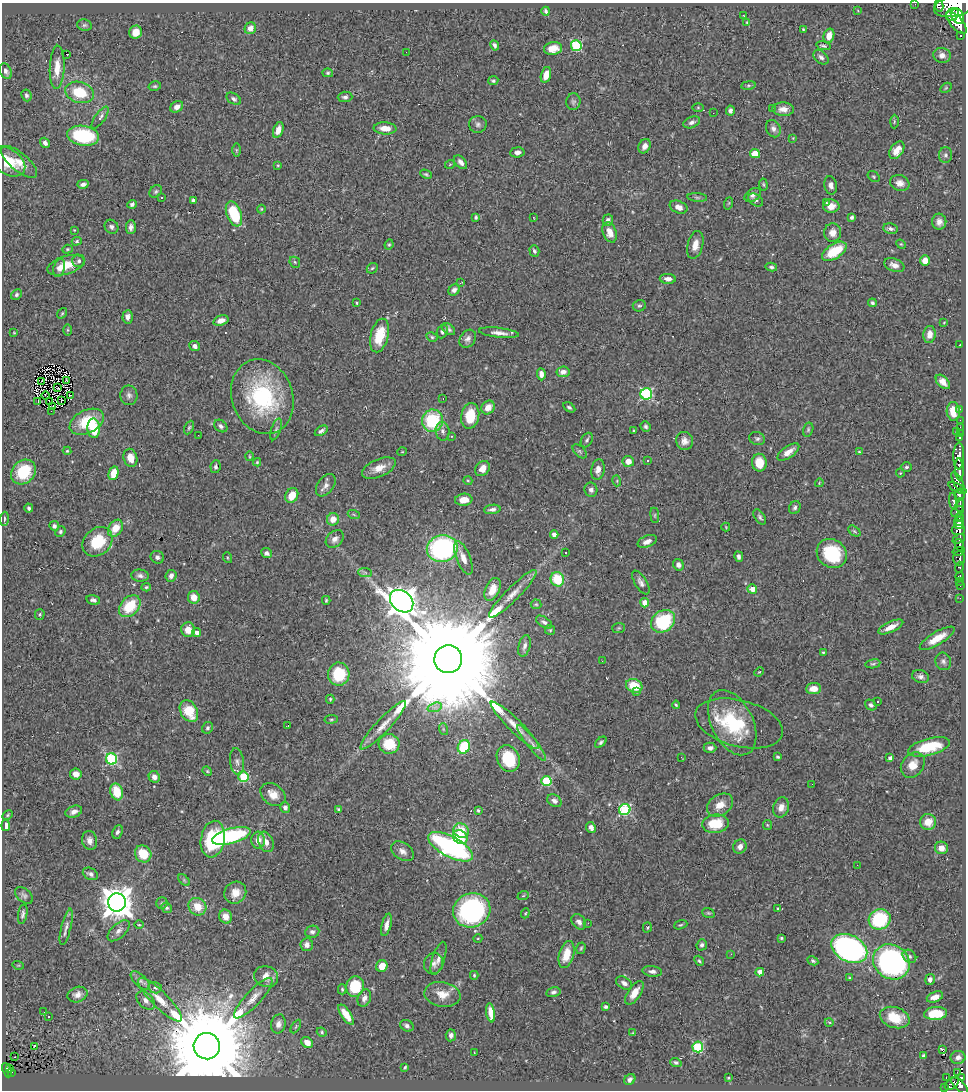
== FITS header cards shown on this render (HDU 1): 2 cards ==
NAXIS1  =                  964
NAXIS2  =                 1088

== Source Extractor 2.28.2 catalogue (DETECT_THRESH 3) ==
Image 964 x 1088 px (HDU 1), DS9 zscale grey, 1 PNG px = 1 image px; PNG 968 x 1092 px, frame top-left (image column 1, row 1088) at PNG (2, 3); each listed source drawn as its Kron ellipse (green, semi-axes under 4 px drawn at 4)
Background 0.501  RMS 0.024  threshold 0.0713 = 3 sigma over >= 5 px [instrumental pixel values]
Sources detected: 446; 2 with non-positive FLUX_AUTO (blend fragments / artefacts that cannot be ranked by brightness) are neither listed nor drawn; the other 444 listed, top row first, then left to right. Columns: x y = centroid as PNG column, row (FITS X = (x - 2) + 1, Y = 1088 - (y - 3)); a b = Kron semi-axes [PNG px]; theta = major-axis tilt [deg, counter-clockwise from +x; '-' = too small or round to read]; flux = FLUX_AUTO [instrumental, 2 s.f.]
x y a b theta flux
915 4 2 2 - 6.2
939 6 6 3 -79 200
954 6 20 10 11 2500
858 10 4 4 - 1.5
546 11 4 3 - 3.5
953 15 7 5 41 690
744 16 4 2 - 1.1
958 16 8 6 -63 830
747 22 4 2 - 1.2
956 22 14 6 -50 1300
84 25 7 5 -12 2.9
250 28 6 5 - 9.3
803 29 2 2 - 1.3
136 32 7 6 - 15
960 35 3 3 - 96
829 36 7 5 74 15
495 45 5 3 - 4.3
576 46 5 5 - 120
823 46 7 3 -11 2.7
553 49 9 6 7 18
406 52 2 2 - 1.2
66 54 3 2 - 18
942 55 9 7 -14 9.2
821 57 8 6 -43 5.2
57 67 21 7 88 21
6 71 8 5 -62 5.7
328 73 5 4 - 2.4
546 75 8 5 75 17
493 81 5 4 - 3
748 85 7 4 8 2.5
155 86 6 4 13 2.7
946 88 6 4 31 2
79 92 14 10 -18 54
26 95 6 5 - 3.5
345 97 7 5 2 4.3
234 99 8 5 -34 4.5
573 102 8 7 - 4.1
177 107 7 5 36 9.4
698 107 6 4 0 1.8
772 108 2 2 - 9.9
783 109 11 6 -2 11
730 111 5 4 - 5
713 113 3 2 - 1.2
100 118 13 5 55 7.5
692 122 8 5 21 5.7
894 122 7 3 89 2.1
478 124 9 8 - 5.6
385 128 11 6 -4 18
773 129 9 7 -65 6.9
278 130 8 5 71 13
83 136 16 10 -8 130
793 138 4 4 - 1.3
45 143 5 4 - 5.3
644 146 7 5 61 7.9
236 150 6 4 90 2.6
897 150 10 6 55 14
517 152 7 5 5 7.1
755 154 5 4 - 35
945 155 8 6 89 4.5
8 161 19 12 -34 37
19 162 22 9 -40 19
461 162 8 5 -50 7.5
450 164 5 3 - 1.4
278 165 4 4 - 1.7
426 174 6 4 -28 2.5
874 176 6 4 -35 2.2
900 183 10 7 -21 10
83 184 6 4 15 5.6
763 184 6 4 -83 2
831 185 9 6 -79 7.6
156 191 7 5 45 3.3
753 195 9 6 33 6.1
697 197 10 4 -5 3
162 198 3 2 - 1.2
193 200 4 4 - 3.4
756 200 8 5 -37 3.7
729 203 6 4 71 1.9
826 203 4 3 - 1.3
132 204 5 4 - 4.2
831 206 8 6 -1 14
679 207 9 6 -21 10
261 209 4 4 - 1.5
234 214 13 7 -69 80
476 217 4 3 - 2.4
852 217 4 4 - 3.8
534 218 3 2 - 0.85
608 220 6 5 - 7.4
939 222 8 7 - 8.7
111 227 7 6 - 4.9
131 227 7 5 89 6.7
890 229 7 5 -9 4.4
74 230 2 2 - 1
610 232 10 6 -70 15
833 233 9 8 - 12
77 241 5 4 - 2.3
901 244 5 4 - 1.8
389 245 5 3 - 2.3
695 245 14 7 76 14
67 249 5 4 - 2.1
534 251 6 5 - 3.8
834 251 13 7 33 55
79 261 6 6 - 4.2
925 261 5 4 - 18
295 262 6 5 - 2.5
66 265 19 9 17 31
894 265 10 6 -21 11
771 267 6 4 -13 3.3
59 268 9 5 75 7
372 268 6 4 43 2.2
668 279 8 5 -3 7.7
460 283 3 2 - 75
454 290 6 5 - 5.6
16 295 6 5 - 3.2
357 303 3 2 - 1.5
872 303 4 4 - 3.1
639 306 6 5 - 3.3
62 313 5 3 - 1.9
128 317 7 5 85 8.1
221 320 8 5 18 11
944 323 4 2 - 1.2
448 329 7 4 -37 4.1
68 330 6 4 89 1.7
442 332 7 5 67 4.5
14 333 4 2 - 1.2
499 333 20 5 -6 11
929 334 8 6 83 14
380 336 17 9 76 47
432 337 6 4 -29 2.4
468 339 10 7 51 7.3
960 345 3 3 - 75
195 346 5 5 - 5.7
563 372 6 5 - 8.4
541 374 6 4 -86 9
67 380 3 2 - 1.9
41 381 3 2 - 0.71
943 382 9 5 -46 11
58 388 2 2 - 2
646 394 6 5 - 190
45 395 4 2 - 1.8
71 395 3 2 - 4.2
129 395 10 8 -87 6.6
262 397 38 30 -71 180
443 398 3 2 - 3.3
38 401 3 2 - 1.3
49 401 3 2 - 0.91
61 401 3 2 - 1.4
52 407 3 2 - 0.37
569 407 7 4 -32 3
488 408 7 6 - 15
960 409 2 2 - 6.9
51 411 2 2 - 2
953 411 9 6 -86 22
470 416 13 9 79 44
960 420 2 2 - 3.5
432 421 11 10 - 98
87 422 18 11 27 58
221 426 7 5 -40 4.4
646 426 5 5 - 3.5
960 427 2 2 - 10
94 428 10 6 -86 57
189 428 7 4 63 2.5
276 429 11 5 70 4.4
808 430 7 5 75 3
321 431 7 4 34 4.3
443 431 9 7 -83 6.8
634 431 3 3 - 2.1
956 431 3 2 - 25
960 433 3 2 - 12
198 435 2 2 - 2.4
451 436 4 3 - 1.7
757 438 8 6 -22 3.9
960 438 3 3 - 42
587 440 8 5 61 3.6
685 441 9 8 - 9.6
67 451 4 4 - 1.7
580 451 8 5 -44 2.8
402 452 5 3 - 1.3
788 452 13 6 35 14
859 452 4 3 - 1.4
249 456 5 3 - 1.6
959 456 13 5 89 840
130 458 9 6 -75 20
648 460 4 3 - 1.5
628 461 5 5 - 15
257 462 4 4 - 1.8
759 463 9 7 -88 26
216 467 6 5 - 3.8
906 467 5 4 - 3.2
379 468 18 9 23 19
482 469 8 6 48 14
598 469 10 6 81 11
959 469 11 4 -88 720
23 472 13 11 44 68
113 473 7 5 75 25
900 473 4 4 - 1.8
468 481 4 3 - 1.3
617 481 5 3 - 1.7
958 482 11 4 -61 350
819 483 4 3 - 1.3
326 485 12 8 53 9.1
957 488 9 4 -26 240
591 490 7 6 - 6
292 495 8 6 61 27
960 495 6 5 - 320
464 500 8 6 6 16
953 501 9 4 -82 170
960 505 7 4 85 260
795 507 7 5 65 4
29 508 4 4 - 3.6
492 509 8 4 6 5.4
957 512 7 5 36 390
354 515 6 4 -20 2
655 515 8 4 -83 2.3
760 517 8 5 -54 3.9
960 517 4 3 - 51
4 519 7 3 86 2.4
333 519 6 6 - 17
959 521 5 3 - 240
959 525 5 4 - 410
54 526 5 4 - 4.2
726 527 4 2 - 1.3
115 528 9 6 56 25
958 530 6 5 - 290
854 531 7 4 -36 2.5
60 532 6 4 50 3
554 535 4 4 - 11
335 539 10 7 42 9.1
959 539 6 4 25 280
647 541 10 5 24 9.6
97 542 16 13 43 54
959 545 6 4 -81 560
442 548 15 13 13 270
959 551 6 3 12 140
267 553 5 5 - 5.4
566 553 3 2 - 2.4
832 553 16 14 -39 88
157 557 7 6 - 5.3
739 557 5 4 - 4.9
228 558 5 3 - 1.6
463 558 18 7 -68 17
959 558 7 6 - 210
678 565 6 5 - 6.1
959 567 5 3 - 70
365 572 7 4 -2 3.3
140 576 9 6 -5 6
171 576 6 5 - 7.5
960 576 4 3 - 30
557 579 7 6 - 56
960 581 2 2 - 4.7
641 582 13 6 -59 7.7
960 586 2 2 - 6.6
146 587 5 4 - 2.3
493 589 12 7 66 25
752 589 5 4 - 15
513 594 33 6 45 21
194 597 6 6 - 16
960 598 3 2 - 2.4
93 600 7 4 -14 4.9
326 600 4 3 - 2
402 601 13 10 -41 2400
645 603 4 4 - 26
536 604 5 5 - 2.2
130 606 12 9 48 57
40 615 5 5 - 2.3
663 621 13 10 37 110
544 622 9 5 -34 4.7
891 627 13 5 25 15
619 628 6 5 - 2.3
188 630 7 7 - 16
550 630 5 5 - 2.2
197 633 4 4 - 7.7
937 638 20 6 31 26
524 646 11 6 74 7.2
823 652 3 3 - 2.2
448 659 14 14 - 100000
602 661 3 2 - 2.5
943 661 9 7 -69 5.3
873 664 7 4 9 2.6
759 672 5 3 - 1.1
339 674 11 10 - 59
920 677 9 6 -17 6.2
634 686 8 6 -29 45
814 689 7 5 4 16
637 692 4 3 - 4.7
330 699 4 4 - 2.3
878 702 3 3 - 3.5
676 705 4 3 - 1.8
871 705 6 5 - 4.3
435 707 7 4 18 4.3
189 711 12 8 -60 45
331 719 7 3 8 2.2
732 723 35 21 -64 100
739 723 45 23 -14 99
383 725 32 7 47 21
515 725 33 6 -44 23
288 726 3 2 - 4.5
207 728 6 5 - 3.7
443 729 6 3 -72 1.7
601 742 7 4 42 3.3
532 743 22 5 -52 12
389 744 10 10 - 42
464 747 7 6 - 71
929 747 21 8 15 64
710 748 6 5 - 7
681 757 3 2 - 4.5
778 757 4 4 - 2.6
508 758 14 11 -65 69
890 758 4 3 - 4.7
112 759 6 5 - 180
237 762 13 7 -82 7.6
913 765 14 10 51 19
207 771 5 4 - 1.8
76 774 5 5 - 11
154 777 6 5 - 9
243 777 5 5 - 93
546 781 5 5 - 100
812 784 2 2 - 2.5
117 792 8 6 -73 38
273 794 14 10 -38 18
554 801 7 5 -33 6.7
720 805 14 10 34 20
285 807 5 5 - 5.7
781 807 10 8 72 12
339 809 4 4 - 3
478 810 4 3 - 2.3
625 810 6 5 - 160
74 812 8 5 20 7.9
8 815 5 3 - 2
928 822 8 8 - 22
716 824 13 9 6 49
767 825 5 4 - 1.7
6 826 5 4 - 11
591 828 6 4 -63 8.5
461 831 8 7 - 37
117 832 7 5 67 4.2
231 836 20 7 15 190
460 837 8 6 -36 39
213 839 18 12 80 95
258 840 8 6 89 16
90 841 10 7 -78 8.4
266 842 10 7 -69 12
450 847 25 10 -28 390
740 847 7 6 - 8.7
941 848 6 6 - 12
402 851 12 8 -35 8.8
143 854 9 8 - 38
857 865 2 2 - 0.76
90 874 8 5 -27 5.2
184 880 7 4 -46 2.5
235 893 11 10 - 17
24 895 10 6 -40 4.9
523 896 6 3 19 1.8
117 902 9 9 - 2800
162 903 5 5 - 2.5
197 907 9 8 - 24
167 908 5 5 - 2.9
778 908 4 2 - 1.3
472 910 19 17 22 300
525 913 5 4 - 1.3
708 913 6 4 -19 2.5
23 914 10 4 80 4.5
226 917 7 6 - 13
880 919 11 10 - 120
579 922 9 6 -50 6.8
588 923 3 2 - 2.4
139 925 5 3 - 1.5
386 925 11 4 75 10
681 925 7 4 18 2.1
66 927 19 5 76 7.3
647 927 5 4 - 2.5
119 931 13 7 42 7.9
312 932 7 6 - 4.9
478 938 4 3 - 1.3
781 938 3 3 - 2
307 945 6 6 - 7.2
702 945 6 5 - 4.2
581 948 6 4 72 2.3
849 948 19 13 -27 550
731 954 3 2 - 1.1
566 955 14 7 74 30
909 956 7 6 - 4.6
439 958 17 6 72 9.3
699 961 5 4 - 2.3
813 961 6 4 -27 3.1
891 962 19 16 -36 410
434 963 10 9 - 8.3
18 965 6 3 -17 1.5
382 966 6 5 - 21
652 971 10 5 -6 6.2
760 972 4 4 - 27
474 975 4 3 - 1.9
266 977 12 10 -20 17
850 978 4 3 - 1.7
930 979 5 5 - 5.6
140 981 12 6 -43 6.2
624 983 9 5 -31 7.4
355 987 10 8 78 69
155 988 7 5 -13 4.3
342 989 5 4 - 2.3
553 992 7 5 14 4
634 993 13 6 56 18
442 994 18 12 -10 22
77 995 10 7 19 9.8
935 997 8 5 20 11
253 998 27 7 47 19
364 998 9 6 69 7.8
146 1000 11 7 -46 7.7
160 1000 29 8 -45 26
606 1007 4 3 - 3.1
44 1012 2 2 - 2.7
491 1013 9 4 -81 18
936 1013 11 6 4 45
346 1015 12 5 -55 21
48 1017 2 2 - 1.1
895 1018 15 10 -17 36
829 1022 4 3 - 1.4
278 1024 10 7 78 8.8
407 1026 7 5 -29 5.1
296 1027 7 3 59 1.8
322 1032 5 4 - 2.1
633 1033 3 2 - 1.3
451 1035 6 5 - 5.8
307 1042 6 5 - 14
34 1046 3 2 - 1.6
207 1046 13 13 - 46000
698 1047 5 5 - 140
943 1049 3 3 - 36
474 1053 3 2 - 1.2
924 1056 4 3 - 4.5
14 1057 3 2 - 2.8
958 1057 7 6 - 7.6
676 1062 5 4 - 3.5
405 1067 4 3 - 1.9
9 1069 3 3 - 22
7 1070 7 3 -69 51
12 1072 2 2 - 7.5
957 1072 3 2 - 3.3
946 1077 3 2 - 11
961 1077 4 4 - 80
728 1078 3 2 - 1.8
630 1079 6 5 - 4.5
952 1084 8 5 37 190
959 1085 10 5 -44 300
944 1087 3 2 - 11
At the frame edge (FLAGS 8, measured only in part): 3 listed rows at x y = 915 4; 939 6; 954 6
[2 non-positive-flux detections neither listed nor drawn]